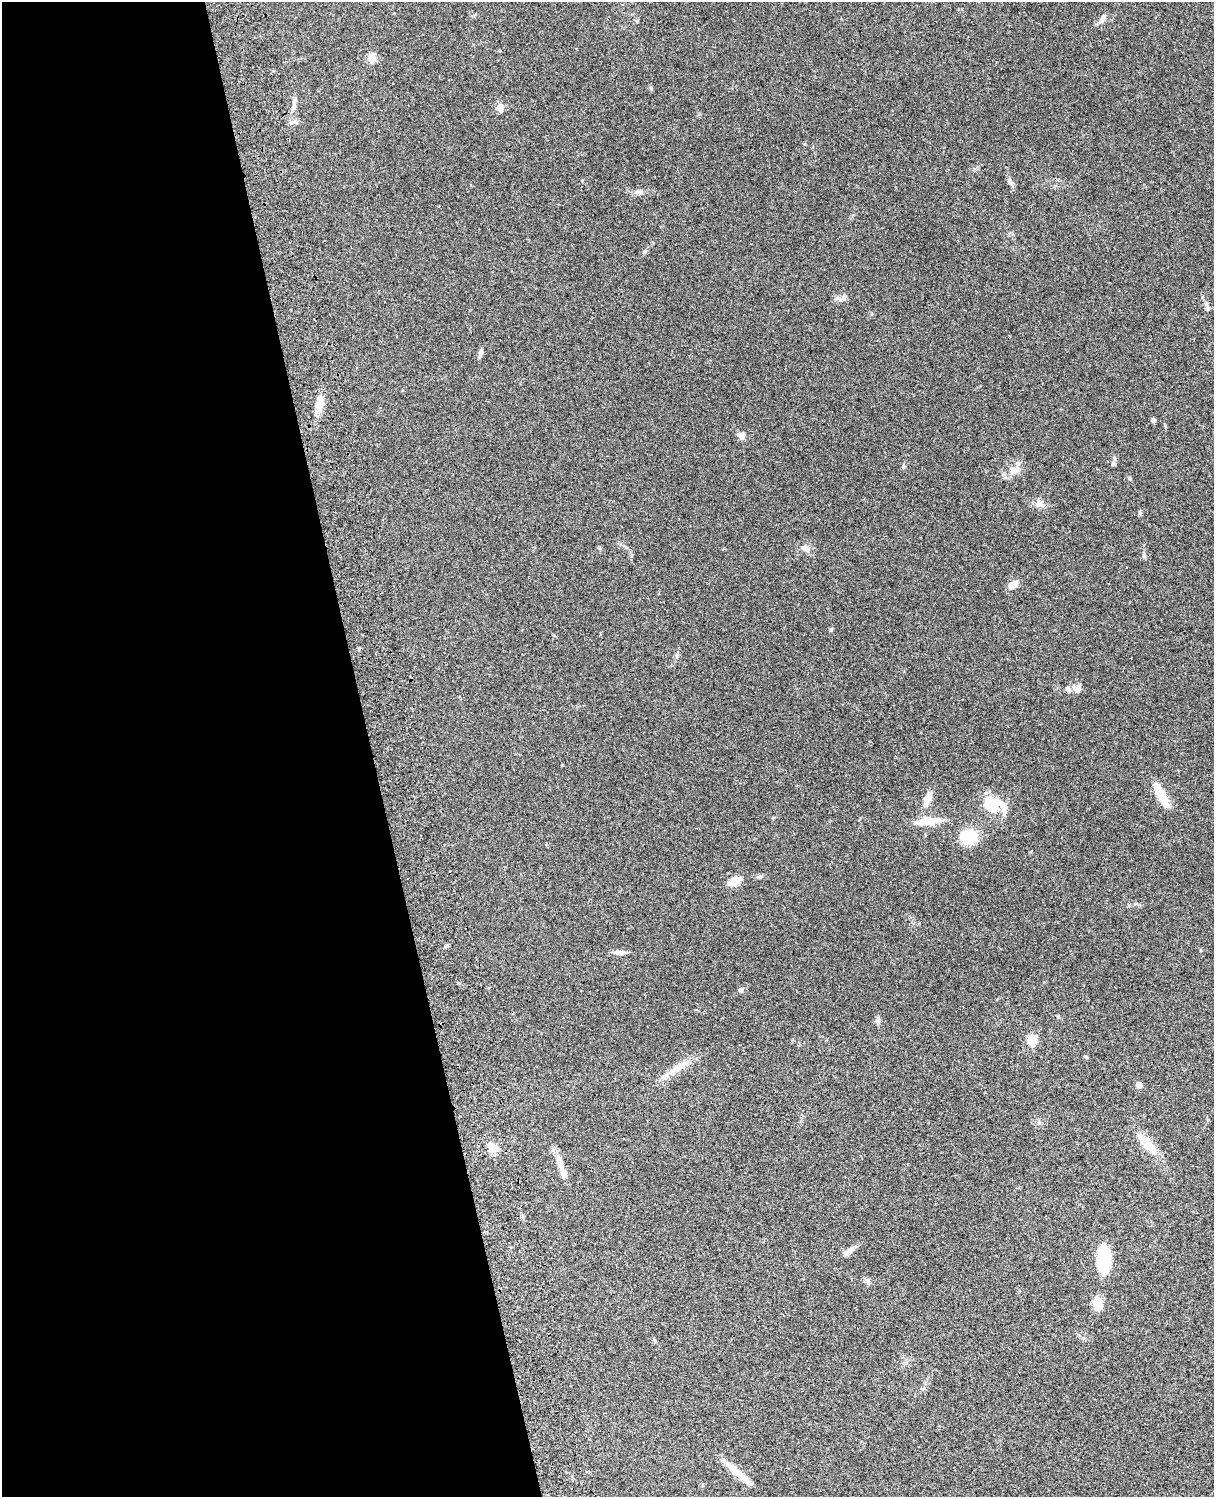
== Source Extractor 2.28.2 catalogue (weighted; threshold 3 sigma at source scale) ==
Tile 5 of 4 x 3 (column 1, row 2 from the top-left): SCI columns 121-1332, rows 1773-3267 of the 5088 x 4927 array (HDU 1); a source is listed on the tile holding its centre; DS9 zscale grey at full resolution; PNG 1216 x 1499 px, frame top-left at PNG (2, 2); no overlay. Shown black and unused: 31% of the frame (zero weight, under 3 of 4 exposures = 6% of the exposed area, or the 3 px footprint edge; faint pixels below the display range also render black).
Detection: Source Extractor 2.28.2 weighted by HDU 2 'WHT'; one run over the whole footprint, this tile lists its part. Background 0.103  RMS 0.0064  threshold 0.0288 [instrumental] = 3 sigma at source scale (4.5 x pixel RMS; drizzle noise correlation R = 1.50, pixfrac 1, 0.05/0.05 arcsec/px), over >= 5 px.
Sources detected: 50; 1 inside a brighter object's white glare — not listed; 3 inside a brighter listed object's ellipse — not listed separately; the other 46 listed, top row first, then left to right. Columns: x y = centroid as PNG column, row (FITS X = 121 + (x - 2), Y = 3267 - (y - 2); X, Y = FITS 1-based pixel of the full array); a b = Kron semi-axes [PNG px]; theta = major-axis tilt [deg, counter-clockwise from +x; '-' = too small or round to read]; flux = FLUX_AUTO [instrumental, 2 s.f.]
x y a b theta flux
1102 19 12 7 65 2.9
637 20 6 4 20 0.74
372 58 5 5 - 22
294 106 13 5 71 2.5
500 107 5 5 - 14
295 122 7 4 17 1.3
1010 181 9 5 -71 1.6
639 192 11 6 5 2.4
844 297 9 7 86 2.1
1207 307 14 5 -75 2.4
480 353 10 5 75 2.4
319 404 19 10 79 8
1154 420 5 4 - 1.7
741 435 9 7 -40 3.1
1113 464 6 5 - 1.2
1014 470 16 8 37 5.3
1039 504 11 6 38 2.5
805 548 11 7 -13 3.6
1013 585 12 7 30 5.1
831 629 5 5 - 0.77
1068 689 9 6 -56 2.1
1077 689 12 8 58 3
1161 795 32 9 -62 13
927 799 17 8 69 7
992 804 25 22 1 18
927 821 34 8 6 11
969 837 17 15 1 20
759 877 7 5 14 1.3
734 881 16 9 29 7
446 946 5 5 - 1.1
620 952 21 4 0 2.6
740 990 6 5 - 1.4
1058 1016 4 4 - 0.65
878 1019 9 6 90 1.7
1032 1040 5 5 - 34
1086 1056 6 4 -47 0.88
679 1067 25 10 33 9
1139 1085 5 4 - 5.5
1148 1145 34 11 -48 12
492 1147 18 10 -27 6.4
559 1163 22 6 -75 5.4
847 1252 13 7 33 4.4
1105 1262 31 15 84 24
867 1281 9 6 -51 1.8
1097 1303 16 11 -72 7.5
735 1471 33 9 -42 11
Unlisted compact peaks at least as high as the median listed source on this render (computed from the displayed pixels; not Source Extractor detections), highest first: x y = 645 251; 1140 513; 1129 478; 651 88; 1144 555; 903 466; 562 765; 677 656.